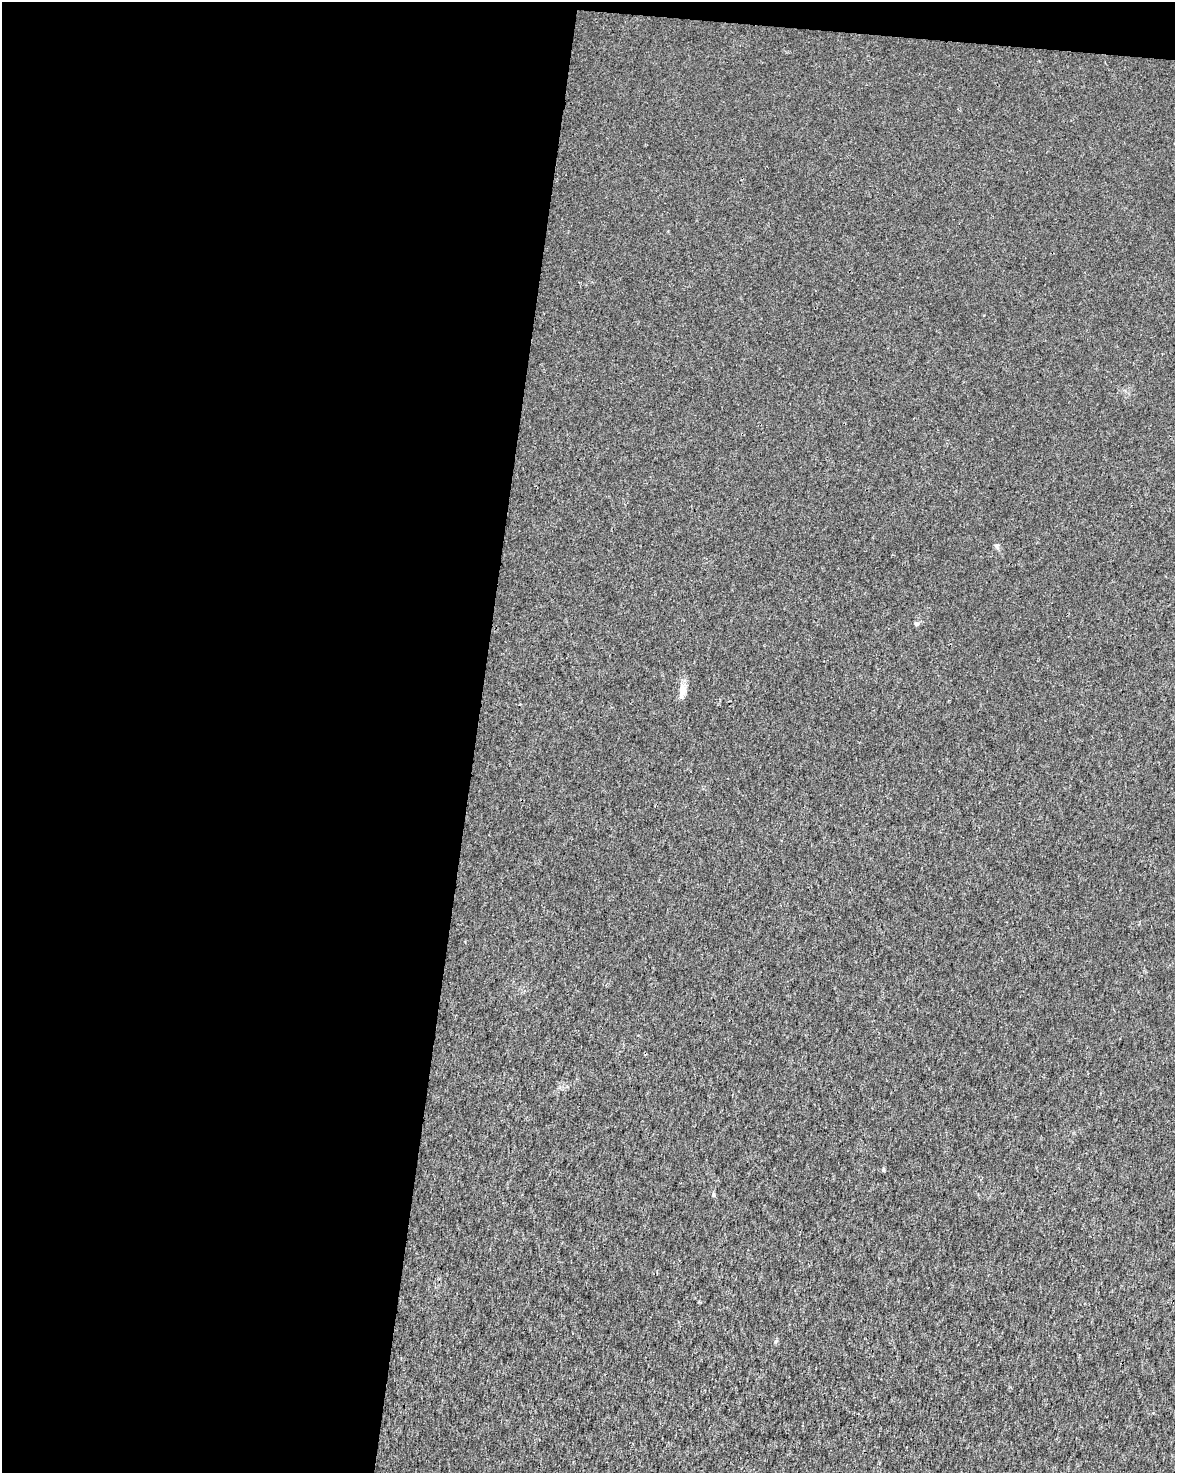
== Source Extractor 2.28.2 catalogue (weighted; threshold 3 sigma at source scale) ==
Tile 1 of 4 x 3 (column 1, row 1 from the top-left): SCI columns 9-1181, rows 3226-4696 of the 4701 x 4924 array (HDU 1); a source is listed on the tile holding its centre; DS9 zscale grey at full resolution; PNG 1177 x 1475 px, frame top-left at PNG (2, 2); no overlay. Shown black and unused: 42% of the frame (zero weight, under 3 of 4 exposures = <1% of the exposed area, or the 3 px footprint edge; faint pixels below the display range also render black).
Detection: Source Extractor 2.28.2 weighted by HDU 2 'WHT'; one run over the whole footprint, this tile lists its part. Background 0.00157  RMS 0.0023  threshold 0.0101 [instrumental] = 3 sigma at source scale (4.5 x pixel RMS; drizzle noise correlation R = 1.50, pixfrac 1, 0.0396/0.0396 arcsec/px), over >= 5 px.
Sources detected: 7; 1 inside a brighter listed object's ellipse — not listed separately; the other 6 listed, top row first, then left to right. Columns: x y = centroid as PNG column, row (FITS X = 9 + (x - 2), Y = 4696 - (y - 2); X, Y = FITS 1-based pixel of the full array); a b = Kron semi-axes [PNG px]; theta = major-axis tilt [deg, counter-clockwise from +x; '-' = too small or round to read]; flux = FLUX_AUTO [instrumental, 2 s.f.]
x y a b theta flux
996 546 7 5 -46 0.46
916 624 7 5 -2 0.43
683 688 15 9 -76 1.8
883 1170 5 4 - 0.33
713 1194 6 3 -72 0.3
776 1341 6 4 45 0.29